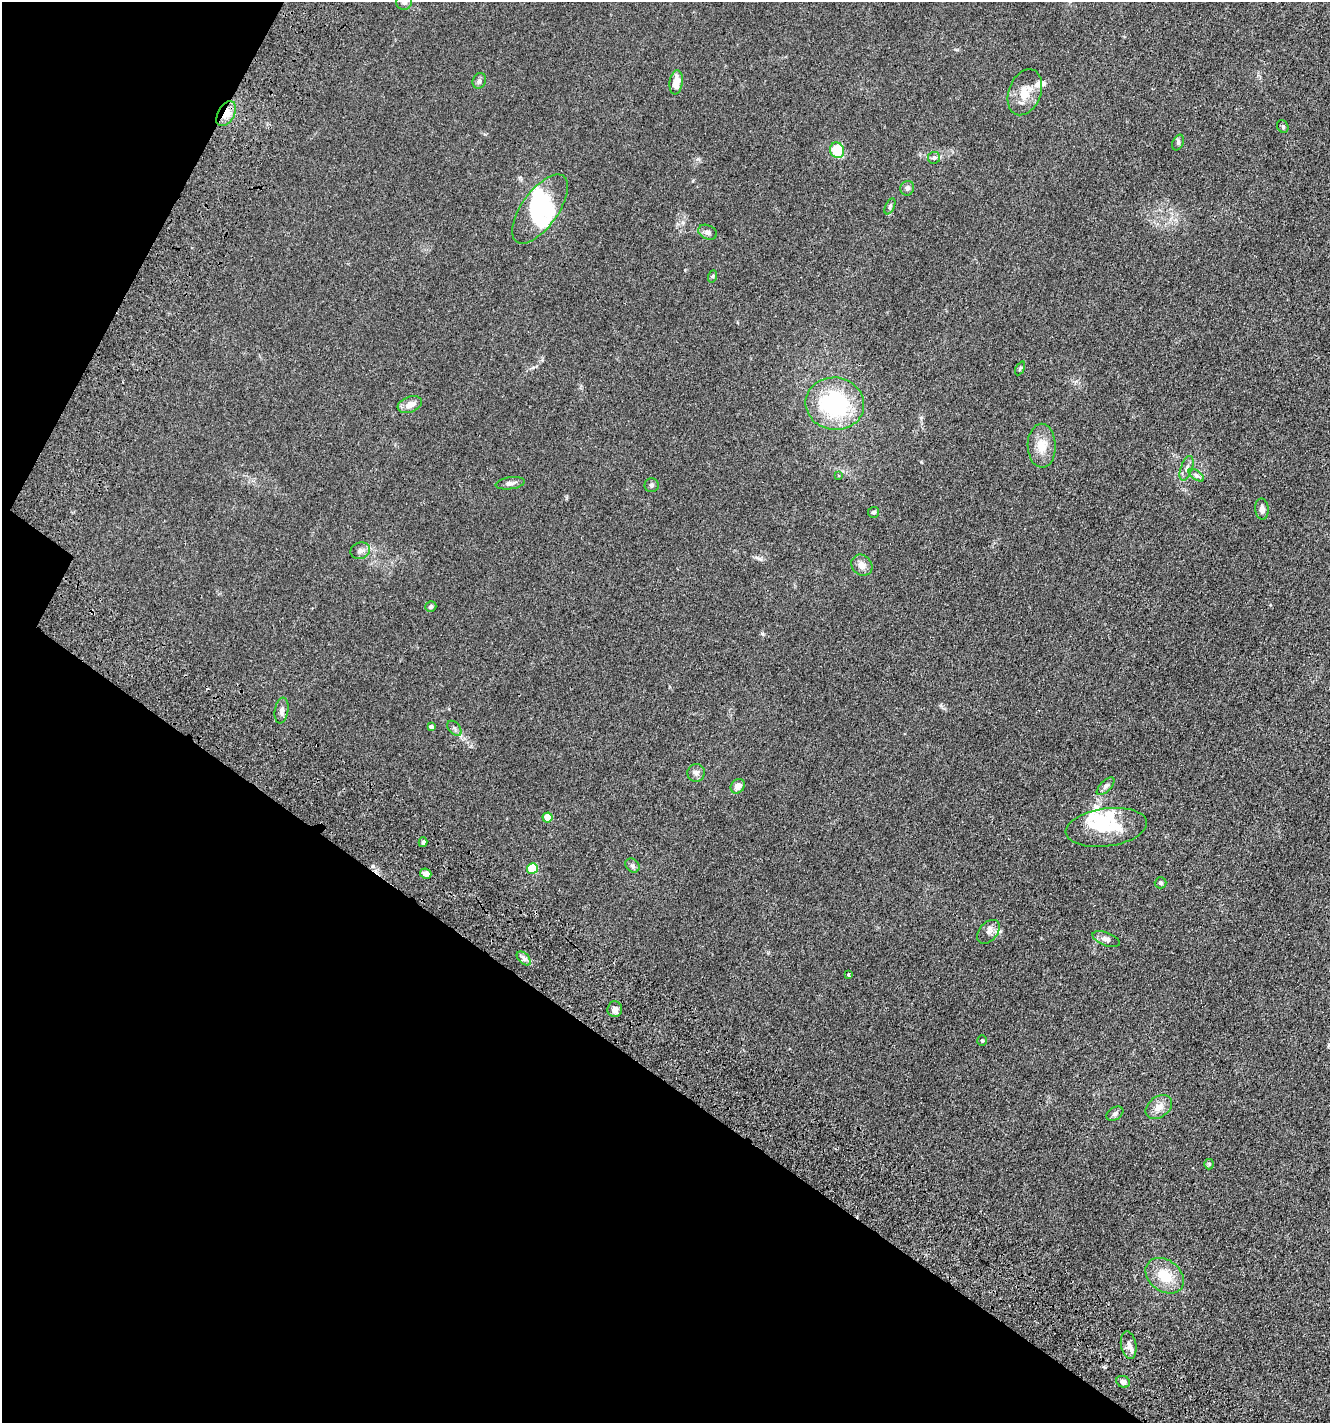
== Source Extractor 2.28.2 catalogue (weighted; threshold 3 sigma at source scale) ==
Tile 9 of 4 x 4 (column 1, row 3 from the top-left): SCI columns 490-1817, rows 1630-3050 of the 6106 x 6096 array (HDU 1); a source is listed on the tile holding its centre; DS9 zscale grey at full resolution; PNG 1332 x 1425 px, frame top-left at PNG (2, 2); each listed source drawn as its Kron ellipse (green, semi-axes under 4 px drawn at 4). Shown black and unused: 29% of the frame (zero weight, under 3 of 4 exposures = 11% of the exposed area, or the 3 px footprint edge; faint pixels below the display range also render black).
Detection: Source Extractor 2.28.2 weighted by HDU 2 'WHT'; one run over the whole footprint, this tile lists its part. Background 0.0444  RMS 0.0053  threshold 0.0239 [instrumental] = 3 sigma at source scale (4.5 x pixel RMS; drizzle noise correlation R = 1.50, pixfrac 1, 0.05/0.05 arcsec/px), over >= 5 px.
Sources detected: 63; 6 inside a brighter object's white glare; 1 cosmic-ray / hot-pixel residue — neither listed nor drawn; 3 inside a brighter listed object's ellipse — not listed separately; the other 53 listed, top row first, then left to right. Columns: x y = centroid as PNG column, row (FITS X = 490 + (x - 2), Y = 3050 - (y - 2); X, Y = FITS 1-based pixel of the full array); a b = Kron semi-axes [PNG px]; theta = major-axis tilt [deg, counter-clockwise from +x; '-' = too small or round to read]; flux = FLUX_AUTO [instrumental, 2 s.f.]
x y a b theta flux
404 2 8 7 - 2
479 81 8 6 64 1.4
676 82 12 6 81 6.1
1025 92 24 16 69 8.6
226 114 13 8 59 6
1283 127 7 5 -61 1
1178 143 8 5 65 1.1
837 150 8 7 - 15
934 158 6 5 - 0.93
907 188 7 6 - 1.5
890 206 8 4 64 1.1
540 209 40 18 55 26
708 232 10 7 -23 1.8
713 276 6 4 70 0.7
1020 368 7 4 63 0.65
410 404 12 7 21 4.3
835 404 29 26 -8 50
1042 446 22 14 -89 8.1
1186 468 13 6 71 2.2
1196 475 9 4 -35 1.3
839 476 3 3 - 0.46
510 483 14 6 7 1.9
652 485 7 7 - 1.1
1262 509 10 6 -87 2.3
873 512 5 5 - 0.96
360 551 10 8 18 2.3
862 565 11 9 -47 3.4
431 607 6 5 - 1.2
282 710 13 6 80 2.2
431 727 4 4 - 1.6
454 728 9 5 -48 1.3
696 773 9 8 - 2
738 786 8 6 52 3.5
1106 786 11 5 45 1.5
547 817 5 5 - 10
1106 827 41 19 8 20
423 842 5 4 - 0.98
632 866 8 6 -44 1.3
532 868 5 5 - 19
426 874 6 5 - 2.4
1161 883 6 5 - 1.1
988 932 14 9 49 3
1106 939 14 6 -21 2.2
524 958 8 5 -45 1.5
849 975 3 3 - 0.9
615 1009 8 7 - 2.6
982 1040 5 4 - 0.62
1159 1107 15 10 36 4.7
1115 1114 9 6 33 1.4
1209 1164 5 5 - 0.7
1165 1276 21 15 -37 12
1129 1345 14 7 -80 3.1
1123 1382 7 5 -24 2.6
Overlapping masked pixels (flux is a lower limit): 1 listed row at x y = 226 114
Isophote crosses this tile's border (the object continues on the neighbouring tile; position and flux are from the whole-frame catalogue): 1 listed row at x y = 404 2